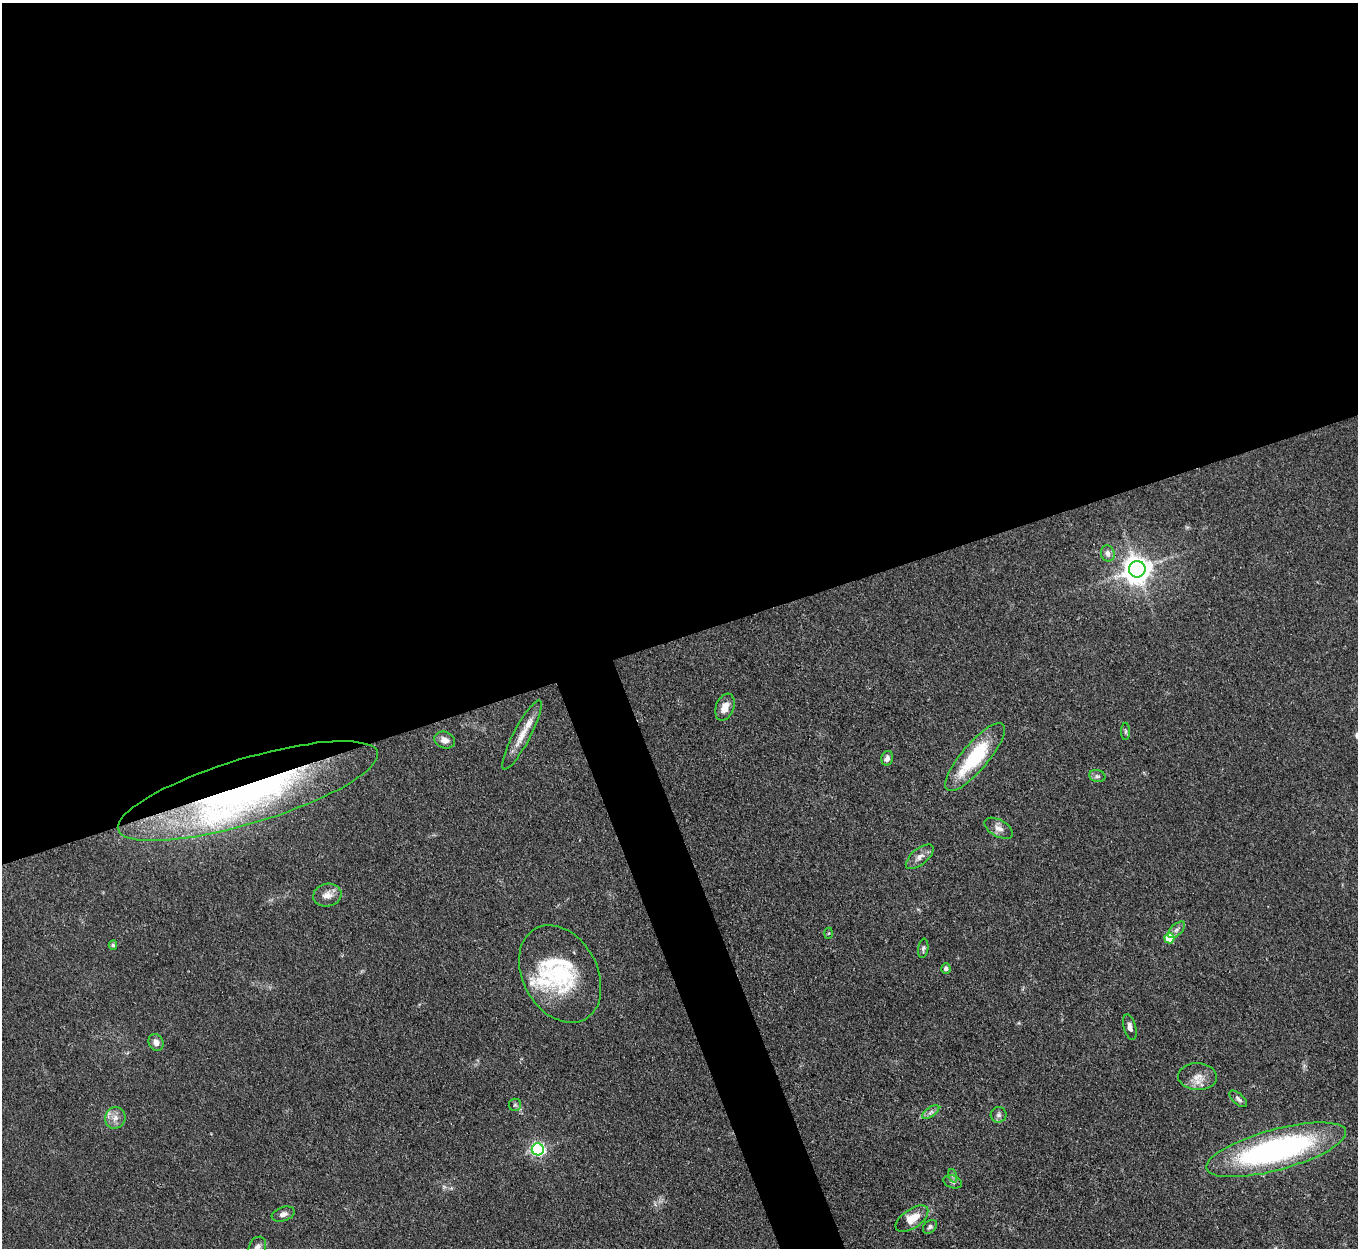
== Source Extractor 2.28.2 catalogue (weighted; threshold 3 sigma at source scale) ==
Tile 2 of 4 x 4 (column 2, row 1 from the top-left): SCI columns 1358-2713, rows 4017-5262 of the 5427 x 5413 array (HDU 1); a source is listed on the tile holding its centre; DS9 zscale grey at full resolution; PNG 1360 x 1250 px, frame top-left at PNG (2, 3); each listed source drawn as its Kron ellipse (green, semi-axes under 4 px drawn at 4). Shown black and unused: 53% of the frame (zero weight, under 3 of 4 exposures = <1% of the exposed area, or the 3 px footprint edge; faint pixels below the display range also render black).
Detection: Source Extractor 2.28.2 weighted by HDU 2 'WHT'; one run over the whole footprint, this tile lists its part. Background 0.107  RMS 0.0065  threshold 0.0295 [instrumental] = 3 sigma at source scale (4.5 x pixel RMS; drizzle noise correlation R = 1.50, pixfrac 1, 0.05/0.05 arcsec/px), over >= 5 px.
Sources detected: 42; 1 too faint to see at this stretch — neither listed nor drawn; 5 inside a brighter listed object's ellipse — not listed separately; the other 36 listed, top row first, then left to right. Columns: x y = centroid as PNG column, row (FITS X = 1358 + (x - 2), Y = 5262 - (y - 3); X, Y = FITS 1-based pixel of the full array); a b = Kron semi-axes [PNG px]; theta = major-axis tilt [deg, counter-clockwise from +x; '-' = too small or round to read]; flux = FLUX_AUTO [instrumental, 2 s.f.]
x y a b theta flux
1108 553 8 7 - 3
1137 569 8 8 - 870
725 707 14 9 69 6.5
1126 731 9 4 90 1.1
522 735 39 8 62 11
445 740 10 8 -22 4.4
975 757 43 13 50 49
887 758 7 5 74 2.8
1097 776 8 6 -13 1.7
248 791 135 32 17 270
999 828 15 8 -29 4.4
920 857 17 8 39 4.7
327 895 14 11 10 5.7
1176 930 10 5 43 2.5
828 933 5 3 - 0.79
1169 938 5 5 - 21
113 945 4 4 - 1
923 948 10 5 82 1.5
946 969 5 4 - 2.4
560 974 52 37 -61 60
1130 1027 13 6 -75 3.2
156 1042 9 7 -63 4.3
1197 1077 19 13 -2 8.2
1238 1099 11 5 -42 2.1
515 1105 6 6 - 1.5
931 1112 10 4 35 2.2
999 1115 8 8 - 2.2
115 1118 11 10 - 5
538 1149 6 6 - 140
1276 1150 72 20 15 180
953 1176 7 4 -72 1.4
953 1182 9 6 -19 2
283 1214 12 7 18 3
912 1219 19 9 35 12
930 1227 8 6 45 1.7
257 1247 11 8 67 3.3
Overlapping masked pixels (flux is a lower limit): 1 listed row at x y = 248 791
Isophote crosses this tile's border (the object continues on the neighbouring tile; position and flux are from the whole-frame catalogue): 1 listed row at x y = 257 1247